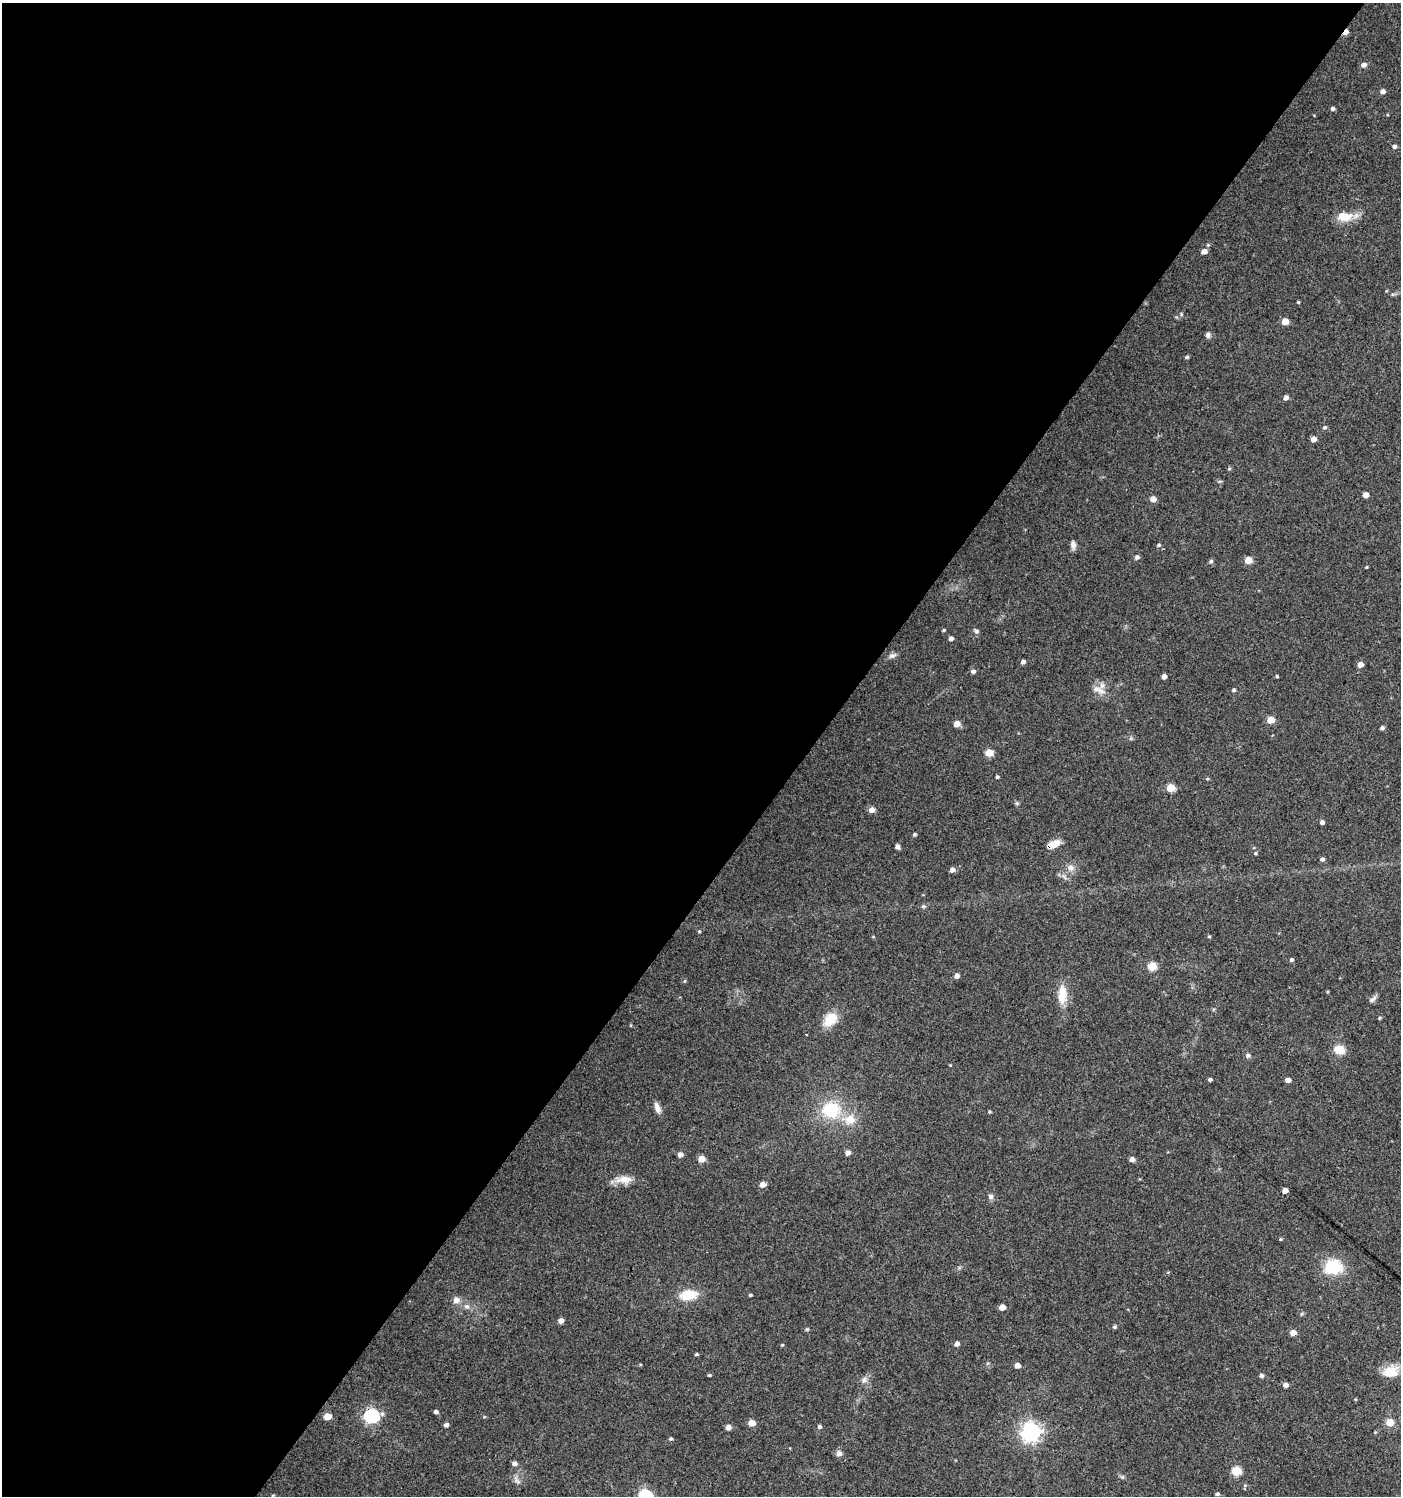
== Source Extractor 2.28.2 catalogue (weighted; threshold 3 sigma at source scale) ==
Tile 5 of 4 x 4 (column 1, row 2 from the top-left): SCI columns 176-1574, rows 2994-4487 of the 6014 x 5981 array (HDU 1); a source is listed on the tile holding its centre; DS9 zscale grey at full resolution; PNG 1403 x 1498 px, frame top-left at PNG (2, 3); no overlay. Shown black and unused: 58% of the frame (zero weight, under 3 of 4 exposures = <1% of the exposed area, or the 3 px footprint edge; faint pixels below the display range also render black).
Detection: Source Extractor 2.28.2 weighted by HDU 2 'WHT'; one run over the whole footprint, this tile lists its part. Background 0.0243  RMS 0.0041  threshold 0.0183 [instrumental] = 3 sigma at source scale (4.5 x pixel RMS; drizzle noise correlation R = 1.50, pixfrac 1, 0.0396/0.0396 arcsec/px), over >= 5 px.
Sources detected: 117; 1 cosmic-ray / hot-pixel residue — not listed; the other 116 listed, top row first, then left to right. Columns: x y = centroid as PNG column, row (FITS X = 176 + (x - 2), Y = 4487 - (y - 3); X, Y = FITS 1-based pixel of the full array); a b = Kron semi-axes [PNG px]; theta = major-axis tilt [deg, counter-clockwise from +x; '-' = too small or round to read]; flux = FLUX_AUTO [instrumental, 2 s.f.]
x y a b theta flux
1346 32 6 4 52 3.1
1364 65 7 6 - 1.5
1383 91 5 4 - 1.7
1332 108 4 4 - 0.96
1394 146 5 4 - 1.1
1344 217 22 12 1 6.7
1204 251 6 5 - 2.6
1298 302 4 3 - 0.39
1181 314 6 3 -72 0.46
1285 321 5 4 - 5.6
1208 335 7 6 - 1.3
1187 357 5 4 - 0.69
1286 398 5 4 - 1.7
1325 427 5 5 - 0.72
1313 439 5 4 - 2.8
1229 469 5 3 - 0.43
1365 495 4 4 - 3.3
1153 499 5 5 - 3.5
1073 545 11 6 -86 1.7
1159 545 5 4 - 0.69
1137 557 5 5 - 1.3
1248 560 5 5 - 6.7
1211 561 5 5 - 0.83
1366 567 4 3 - 0.31
944 630 4 3 - 0.48
976 631 8 5 -34 0.89
951 639 5 4 - 1.5
892 655 11 7 20 1.4
1023 662 5 4 - 1.2
1360 664 5 4 - 2.7
973 671 5 4 - 1.3
1164 676 4 4 - 1.9
1277 676 3 3 - 0.49
1098 690 21 9 -22 3.8
1234 690 5 4 - 0.66
1271 720 5 5 - 7.4
957 724 5 5 - 3.8
1382 728 5 4 - 1.1
989 753 5 5 - 8.3
997 777 4 4 - 0.66
1207 779 5 3 - 0.39
1171 788 5 5 - 12
1017 803 6 4 -90 0.61
872 810 5 5 - 2.8
1322 822 4 4 - 1.2
914 834 4 4 - 0.73
1053 844 15 6 25 5.1
897 847 4 4 - 1.6
1255 853 5 4 - 0.55
1322 859 5 4 - 0.99
1070 868 10 8 -47 2.1
952 870 5 5 - 2
923 906 6 5 - 0.65
699 931 4 4 - 0.42
1209 936 4 4 - 0.42
873 937 5 3 - 0.3
1291 960 4 4 - 0.85
1152 966 5 5 - 14
957 976 5 4 - 1.8
685 981 5 3 - 0.41
1062 995 23 11 88 7.6
1372 999 13 5 35 1.2
1379 1018 4 4 - 0.47
830 1020 18 13 49 8.1
1339 1050 6 5 - 20
1248 1055 7 6 - 0.97
1210 1079 4 4 - 0.75
1288 1080 5 4 - 1.9
657 1108 14 6 -70 2.5
831 1110 21 18 5 19
989 1112 4 3 - 0.47
850 1119 18 14 12 6.9
848 1153 5 5 - 1.9
680 1155 5 5 - 2
701 1159 5 5 - 4.8
1132 1159 5 4 - 2
624 1179 24 10 3 4.7
763 1184 5 5 - 2.8
1285 1190 5 4 - 2.9
991 1196 8 7 - 1.2
1281 1239 4 4 - 0.45
1333 1267 21 17 6 14
688 1295 18 10 8 9.6
750 1295 4 3 - 0.49
456 1300 7 7 - 2.6
467 1306 8 7 - 1.5
1002 1307 5 4 - 4.2
561 1321 5 4 - 2.1
1114 1327 5 4 - 0.72
807 1329 5 4 - 0.59
1293 1333 5 5 - 3
957 1344 5 4 - 1.6
782 1345 4 3 - 0.37
696 1354 4 3 - 0.52
1017 1365 5 5 - 2.4
1390 1372 22 15 12 7.5
709 1375 4 3 - 0.51
1261 1375 5 4 - 1.1
864 1380 9 6 63 1.6
1286 1385 5 4 - 1.8
436 1412 4 4 - 1.2
327 1416 5 5 - 6
371 1416 7 6 - 85
1390 1422 5 5 - 6.5
751 1423 5 5 - 4.9
446 1425 5 4 - 1.4
728 1427 5 4 - 2.8
819 1427 5 5 - 0.83
1031 1432 7 7 - 200
671 1439 5 4 - 0.69
839 1453 9 8 - 1.5
514 1463 5 5 - 1.6
1236 1471 5 5 - 16
516 1480 13 4 -57 1.4
1217 1494 5 4 - 0.76
645 1496 6 6 - 57
Overlapping masked pixels (flux is a lower limit): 3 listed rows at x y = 1346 32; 1053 844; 371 1416
Isophote crosses this tile's border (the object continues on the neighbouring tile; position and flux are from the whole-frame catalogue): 1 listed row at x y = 645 1496